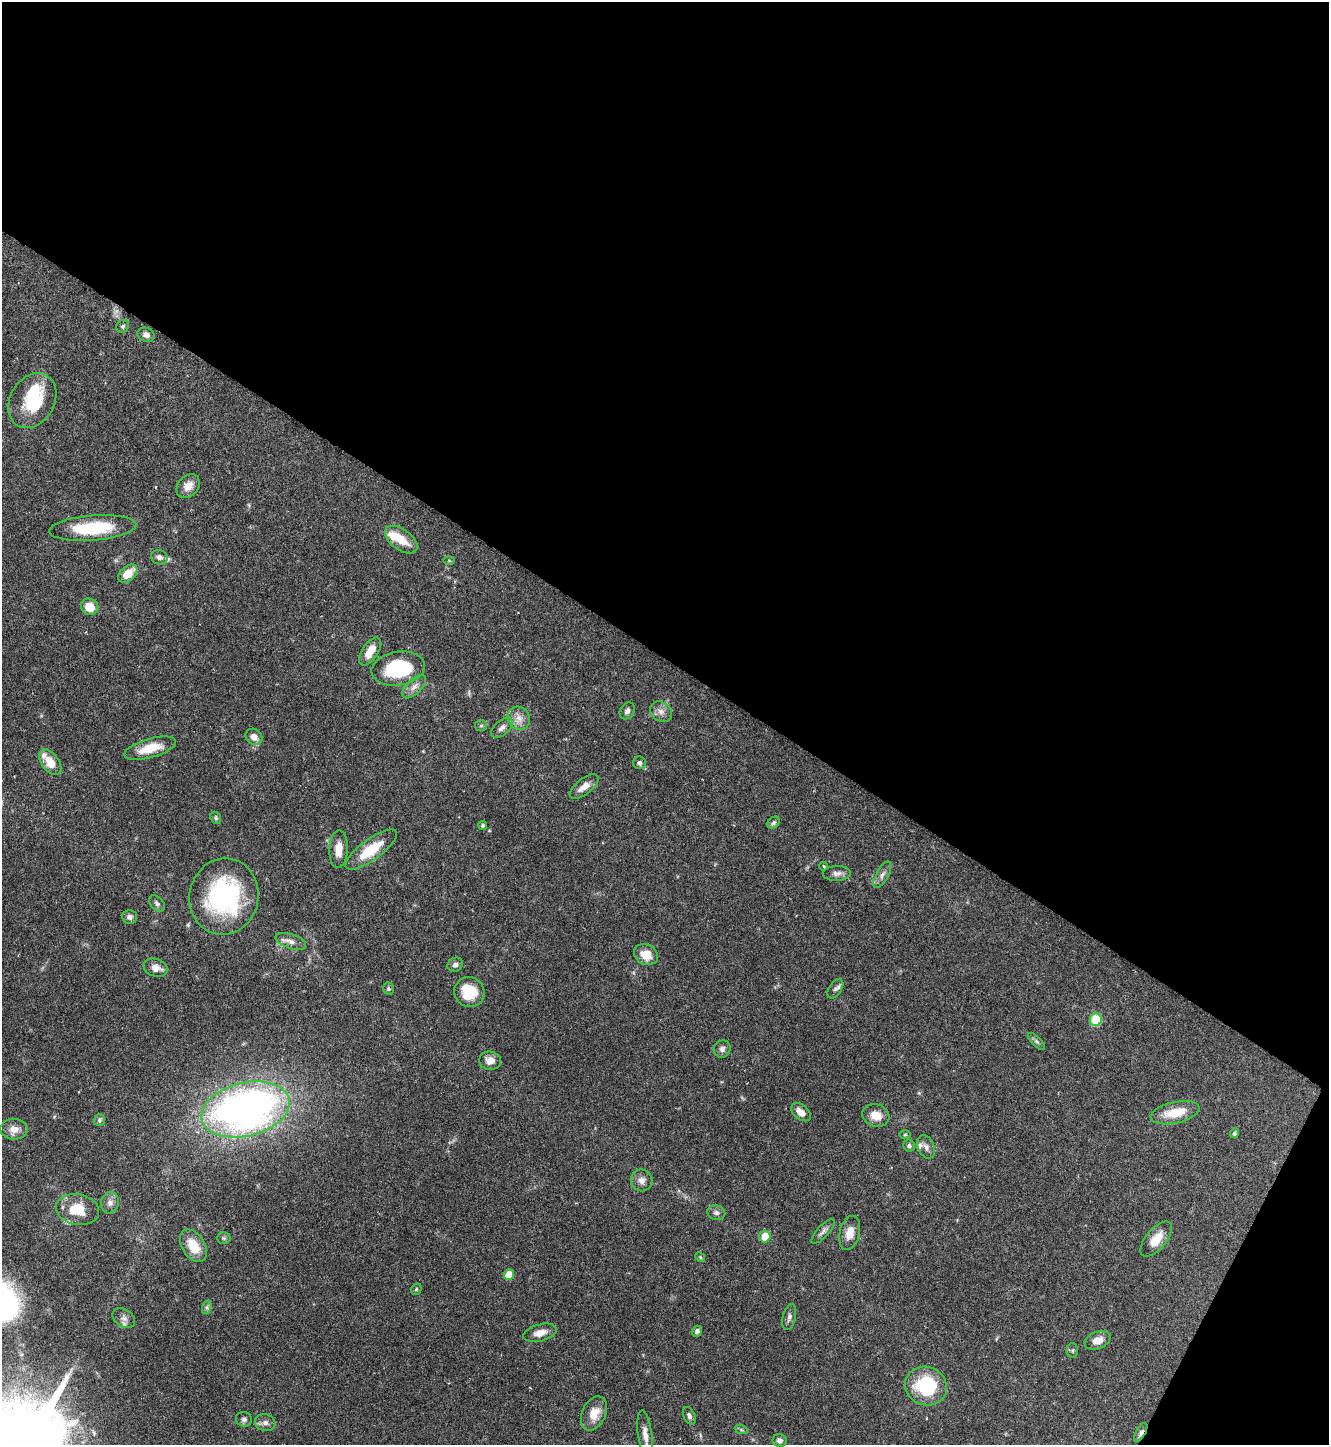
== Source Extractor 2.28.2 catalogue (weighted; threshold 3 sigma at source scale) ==
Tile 2 of 2 x 2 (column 2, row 1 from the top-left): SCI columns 1421-2747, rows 1447-2889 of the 2870 x 2889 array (HDU 1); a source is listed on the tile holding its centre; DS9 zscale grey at full resolution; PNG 1331 x 1447 px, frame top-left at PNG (2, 2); each listed source drawn as its Kron ellipse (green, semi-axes under 4 px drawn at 4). Shown black and unused: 47% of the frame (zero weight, under 4 of 8 exposures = <1% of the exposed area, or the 3 px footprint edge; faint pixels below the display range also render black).
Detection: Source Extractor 2.28.2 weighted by HDU 2 'WHT'; one run over the whole footprint, this tile lists its part. Background 0.0673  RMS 0.0032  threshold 0.0132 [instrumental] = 3 sigma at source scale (4.09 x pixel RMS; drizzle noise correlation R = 1.36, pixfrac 0.8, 0.05/0.05 arcsec/px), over >= 5 px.
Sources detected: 90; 2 inside a brighter object's white glare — neither listed nor drawn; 4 inside a brighter listed object's ellipse — not listed separately; the other 84 listed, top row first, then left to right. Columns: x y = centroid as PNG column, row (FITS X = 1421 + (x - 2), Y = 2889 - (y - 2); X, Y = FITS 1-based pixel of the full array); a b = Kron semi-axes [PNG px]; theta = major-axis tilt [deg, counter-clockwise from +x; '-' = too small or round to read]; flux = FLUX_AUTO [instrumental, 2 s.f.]
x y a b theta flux
123 326 7 6 - 0.61
146 335 9 7 -24 1.4
32 401 29 22 60 15
188 486 13 10 46 3.1
93 528 44 12 4 17
401 540 19 10 -36 5.7
159 557 8 7 - 1.2
449 561 5 3 - 0.31
128 574 11 7 40 4.7
90 607 9 8 - 4.8
370 651 16 8 57 4.2
398 669 27 17 9 21
414 686 15 7 44 1.9
627 711 9 7 59 1.1
661 712 11 9 -34 1.9
519 718 12 11 - 2.6
481 726 6 5 - 0.52
502 728 13 7 42 1.4
254 737 9 7 -39 2.2
150 748 26 9 16 6.8
50 762 15 8 -54 5.2
639 763 6 6 - 0.81
584 786 17 7 37 2.8
216 818 6 5 - 0.58
773 823 7 5 46 0.64
483 825 4 4 - 0.48
338 849 19 9 88 3.4
371 850 31 10 36 9.7
824 866 4 3 - 0.39
837 873 14 7 2 1.5
882 875 15 6 61 1.5
224 897 38 34 77 44
157 903 9 6 -48 0.87
129 917 7 7 - 1.1
291 941 16 7 -18 1.8
646 955 12 10 -25 4.2
455 965 8 6 33 0.99
156 968 12 9 -18 2.5
388 989 6 5 - 0.53
835 989 11 6 57 0.98
469 992 15 14 - 9.1
1096 1020 6 6 - 11
1037 1041 11 4 -45 0.74
722 1049 9 8 - 1
490 1061 11 9 -5 2.5
246 1109 45 26 14 160
801 1112 11 7 -39 2.5
1175 1113 25 10 13 7.4
876 1115 14 11 -19 3.6
99 1120 6 5 - 0.66
14 1129 13 10 -2 2.9
1234 1133 5 4 - 0.5
905 1135 6 4 2 0.36
909 1146 6 6 - 0.69
926 1147 12 8 -67 1.5
642 1180 11 10 - 1.9
110 1203 11 9 80 1.6
78 1209 21 15 -11 7.4
716 1213 9 7 -15 1
823 1231 16 6 48 1.2
850 1233 17 10 76 3.1
765 1236 6 5 - 6.4
224 1238 7 6 - 0.53
1156 1239 21 10 50 4.6
193 1246 18 11 -58 6.7
700 1257 5 4 - 0.37
509 1274 5 5 - 6.2
416 1289 6 5 - 0.4
207 1307 7 4 72 0.65
789 1317 13 6 76 1
124 1318 12 8 -35 1.6
697 1331 5 5 - 0.78
540 1333 17 8 15 2.7
1098 1340 13 8 21 2.7
1072 1350 7 5 89 0.58
926 1386 21 19 -23 19
594 1413 18 11 65 4.7
689 1416 9 5 -67 1
244 1419 8 7 - 0.86
265 1423 10 8 -16 1.3
741 1429 6 4 -20 0.52
1141 1432 10 4 60 1.1
645 1434 24 7 -82 3.1
780 1441 7 6 - 1.2
Overlapping masked pixels (flux is a lower limit): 1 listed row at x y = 1141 1432
Isophote crosses this tile's border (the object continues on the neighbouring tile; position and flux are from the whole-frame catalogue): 1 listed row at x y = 645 1434